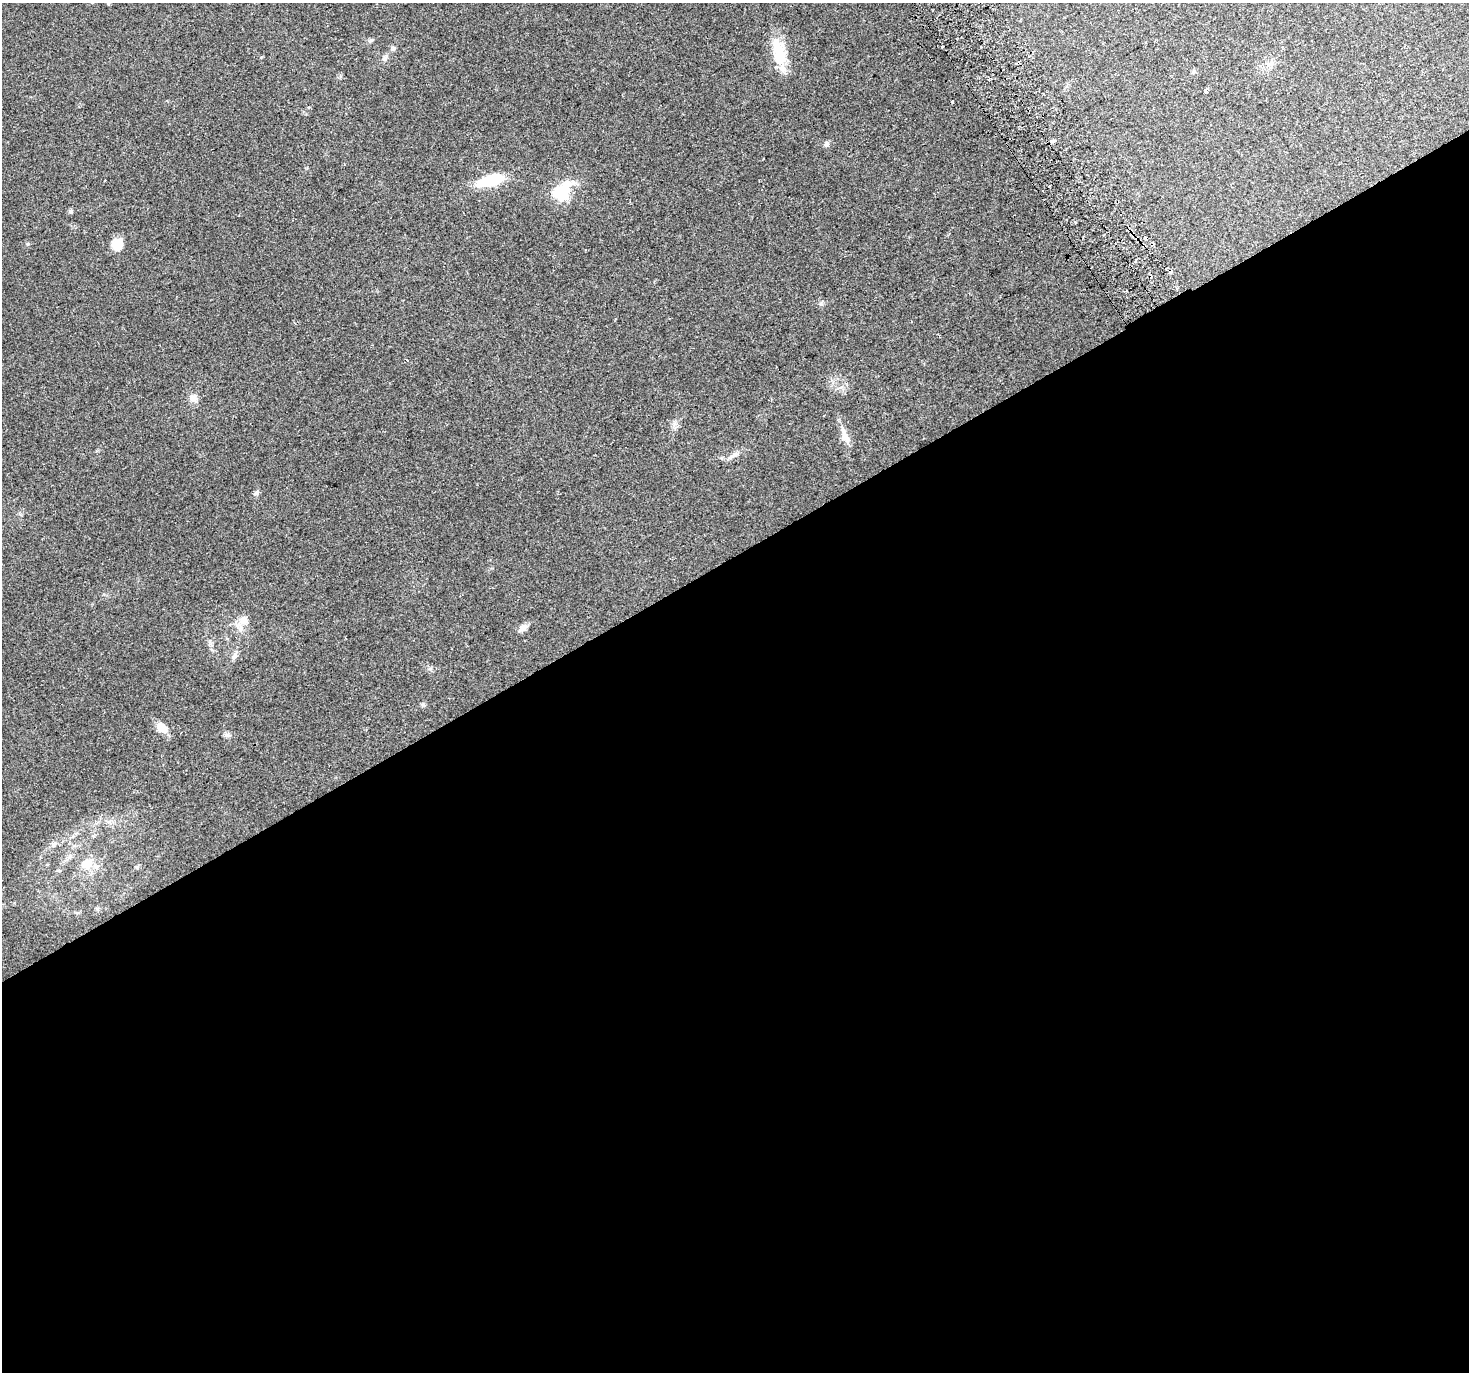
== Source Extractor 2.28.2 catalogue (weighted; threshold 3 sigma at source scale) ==
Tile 15 of 4 x 4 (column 3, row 4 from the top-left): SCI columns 2961-4427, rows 134-1503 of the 5926 x 5806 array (HDU 1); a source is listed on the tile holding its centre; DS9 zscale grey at full resolution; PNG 1471 x 1374 px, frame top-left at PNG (2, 3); no overlay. Shown black and unused: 60% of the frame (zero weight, under 2 of 3 exposures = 2% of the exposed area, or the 3 px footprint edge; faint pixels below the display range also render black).
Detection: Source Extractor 2.28.2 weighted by HDU 2 'WHT'; one run over the whole footprint, this tile lists its part. Background 0.093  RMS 0.0092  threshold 0.0415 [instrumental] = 3 sigma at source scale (4.5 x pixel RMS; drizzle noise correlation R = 1.50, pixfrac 1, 0.0396/0.0396 arcsec/px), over >= 5 px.
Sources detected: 29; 4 cosmic-ray / hot-pixel residue — not listed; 3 inside a brighter listed object's ellipse — not listed separately; the other 22 listed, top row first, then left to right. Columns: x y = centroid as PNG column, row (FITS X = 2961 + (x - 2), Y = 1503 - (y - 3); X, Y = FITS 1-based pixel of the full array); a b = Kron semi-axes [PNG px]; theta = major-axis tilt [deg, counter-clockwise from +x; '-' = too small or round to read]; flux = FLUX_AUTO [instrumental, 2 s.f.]
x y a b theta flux
778 50 36 18 -72 26
385 58 8 6 48 2.6
1205 91 4 3 - 8.2
1052 141 5 3 - 1.6
826 144 7 6 - 2.2
105 180 3 2 - 0.95
492 180 28 10 16 40
561 192 8 7 - 140
70 211 6 5 - 1.6
117 244 14 11 61 12
407 360 4 3 - 0.69
193 398 10 9 - 5.6
846 437 19 8 -60 7.3
734 455 12 4 20 3.1
257 493 7 4 71 1.7
244 621 13 11 14 7.9
523 628 12 7 37 4.3
234 656 14 4 55 2.9
162 728 13 9 -39 11
226 735 8 6 0 2.3
86 863 11 11 - 13
136 867 5 5 - 1.2
Unlisted compact peaks at least as high as the median listed source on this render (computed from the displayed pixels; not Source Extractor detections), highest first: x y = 28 244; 821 304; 423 705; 430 669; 371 40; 674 424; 832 380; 1075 222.